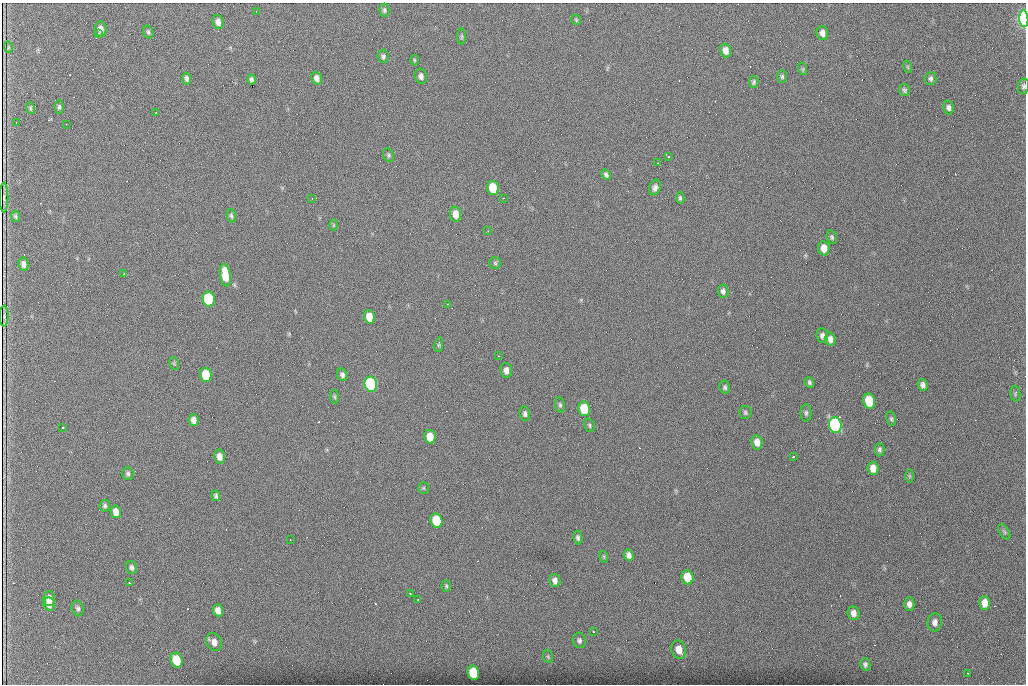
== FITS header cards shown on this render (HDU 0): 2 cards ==
NAXIS1  =                 1024 /fastest changing axis
NAXIS2  =                  682 /next to fastest changing axis

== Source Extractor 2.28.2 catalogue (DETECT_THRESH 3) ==
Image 1024 x 682 px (HDU 0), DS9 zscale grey, 1 PNG px = 1 image px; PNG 1028 x 686 px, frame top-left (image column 1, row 682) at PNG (2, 3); each listed source drawn as its Kron ellipse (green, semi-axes under 4 px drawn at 4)
Background 1400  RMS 26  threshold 78.4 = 3 sigma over >= 5 px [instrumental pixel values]
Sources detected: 124; all 124 listed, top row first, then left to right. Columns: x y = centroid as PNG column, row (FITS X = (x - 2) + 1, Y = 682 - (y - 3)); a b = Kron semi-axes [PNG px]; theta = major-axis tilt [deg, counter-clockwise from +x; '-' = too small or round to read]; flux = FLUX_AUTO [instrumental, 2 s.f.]
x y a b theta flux
384 10 6 5 - 3400
256 12 2 2 - 870
1024 19 8 4 -86 720000
576 20 5 4 - 2100
218 22 7 5 -79 9300
101 29 7 6 - 11000
148 32 7 5 -72 3100
98 33 2 2 - 1900
822 33 7 6 - 9900
462 37 8 4 90 2400
8 47 6 3 -73 1600
726 50 7 5 -73 13000
383 56 6 5 - 4200
414 60 5 3 - 1700
908 67 6 4 -71 2300
803 69 6 4 -72 2200
421 76 7 6 - 6700
782 76 6 5 - 3100
187 78 6 4 -79 5000
317 78 6 5 - 8000
930 79 6 6 - 4000
251 80 5 4 - 4500
754 82 6 4 80 3300
1023 86 8 5 78 4200
904 90 6 5 - 3500
59 107 7 5 89 3700
30 108 6 4 -79 2500
948 108 7 5 -80 5700
156 113 3 2 - 1600
16 123 2 2 - 1100
66 124 2 2 - 800
388 155 7 5 -66 3200
668 157 3 3 - 3400
657 163 3 2 - 1500
606 175 6 4 -61 3900
493 188 7 5 -76 58000
655 188 8 5 71 6700
4 197 15 3 90 770
312 198 2 2 - 1100
503 198 3 2 - 2300
680 198 6 4 -83 3000
455 214 7 5 -82 18000
15 216 6 4 -80 2900
231 216 7 4 -77 3000
333 225 6 4 89 2000
488 231 3 2 - 1500
832 237 7 5 -72 3200
824 248 7 5 -83 15000
495 263 6 5 - 2900
23 264 6 5 - 7000
124 273 3 2 - 1500
225 275 11 5 -81 47000
723 291 6 5 - 5400
209 299 7 6 - 210000
447 304 2 2 - 1100
4 316 10 3 90 570
369 317 7 5 -79 27000
822 336 7 6 - 7200
830 339 6 5 - 8700
439 344 7 4 83 2500
498 356 2 2 - 1100
174 364 6 4 -79 2600
506 370 7 5 -84 10000
206 375 7 5 -77 66000
342 375 6 5 - 5300
809 382 5 4 - 3500
371 384 8 6 -77 360000
923 385 6 5 - 6100
725 387 6 5 - 3600
1015 393 8 5 -86 2700
334 397 7 4 -82 2600
869 401 7 6 - 54000
560 405 7 5 -80 3200
584 409 7 6 - 72000
745 412 6 6 - 3300
806 413 9 5 89 4100
525 414 7 5 -78 4900
891 419 7 5 -78 3300
194 420 6 5 - 8100
589 425 7 5 -71 3100
835 425 8 6 -78 410000
63 427 3 3 - 4600
430 437 7 5 -77 31000
757 442 7 5 -84 13000
879 450 7 5 -90 4300
220 456 7 5 -78 11000
793 457 3 3 - 2100
873 468 6 5 - 16000
128 473 6 5 - 4000
909 476 7 4 -90 2300
423 488 6 5 - 2400
216 496 5 4 - 3700
105 506 6 5 - 3700
116 512 6 5 - 14000
436 521 7 6 - 79000
1004 532 9 4 -58 3000
578 538 7 4 -78 4000
290 540 2 2 - 1100
629 555 6 4 -69 6800
604 557 6 4 -72 2000
131 567 6 5 - 4600
687 577 7 6 - 41000
555 580 6 5 - 7500
129 583 2 2 - 1200
446 586 6 4 -87 2600
410 593 3 2 - 1100
49 599 7 6 - 13000
418 600 2 2 - 1300
985 603 7 5 89 19000
49 604 7 5 -79 9800
909 604 6 5 - 7600
78 608 8 6 -75 4800
218 610 6 5 - 12000
853 613 7 6 - 11000
935 622 9 7 85 8800
593 631 3 2 - 3500
579 640 8 6 -74 5000
214 642 9 7 -64 11000
679 650 9 7 -74 22000
548 657 6 5 - 2700
176 660 7 6 - 55000
865 664 6 5 - 4400
473 673 7 6 - 61000
968 673 3 2 - 1500
At the frame edge (FLAGS 8, measured only in part): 2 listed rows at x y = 1024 19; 1023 86

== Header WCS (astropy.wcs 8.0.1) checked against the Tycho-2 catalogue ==
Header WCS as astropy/WCSLIB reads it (CRVAL/CRPIX/CD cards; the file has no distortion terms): RA---TAN/DEC--TAN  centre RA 07:06:07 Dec +31:10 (106.53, +31.16 deg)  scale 1.43 arcsec/px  FOV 24.4' x 16.3'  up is -93 deg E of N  parity flipped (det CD > 0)
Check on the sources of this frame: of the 60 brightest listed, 10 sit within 2.1 arcsec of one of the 16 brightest Tycho-2 stars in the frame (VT <= 12.35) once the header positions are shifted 0.27 arcsec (0.15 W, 0.22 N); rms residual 0.88 arcsec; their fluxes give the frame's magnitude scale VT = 23.71 - 2.5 log10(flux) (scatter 0.25 mag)
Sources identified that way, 10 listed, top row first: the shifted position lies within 2.1 arcsec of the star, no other Tycho-2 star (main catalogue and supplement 1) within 4.2 arcsec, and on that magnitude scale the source's flux lands within +1.5 / -3 mag of the star's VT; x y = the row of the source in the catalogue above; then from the Tycho-2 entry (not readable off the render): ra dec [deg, ICRS J2000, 3 dp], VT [Tycho-2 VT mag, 2 dp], TYC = Tycho-2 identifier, HIP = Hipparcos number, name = IAU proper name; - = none
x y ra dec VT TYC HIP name
1024 19 106.369 +31.359 8.79 2438-636-1 - -
493 188 106.458 +31.151 12.35 2438-728-1 - -
209 299 106.516 +31.041 10.39 2438-398-1 - -
206 375 106.551 +31.041 11.84 2438-663-1 - -
371 384 106.552 +31.106 9.20 2438-180-1 - -
869 401 106.550 +31.305 11.61 2438-184-1 - -
584 409 106.559 +31.192 11.79 2438-1039-1 - -
835 425 106.562 +31.292 10.01 2438-106-1 - -
436 521 106.614 +31.135 11.36 2438-550-1 - -
473 673 106.684 +31.152 11.76 2438-931-1 - -